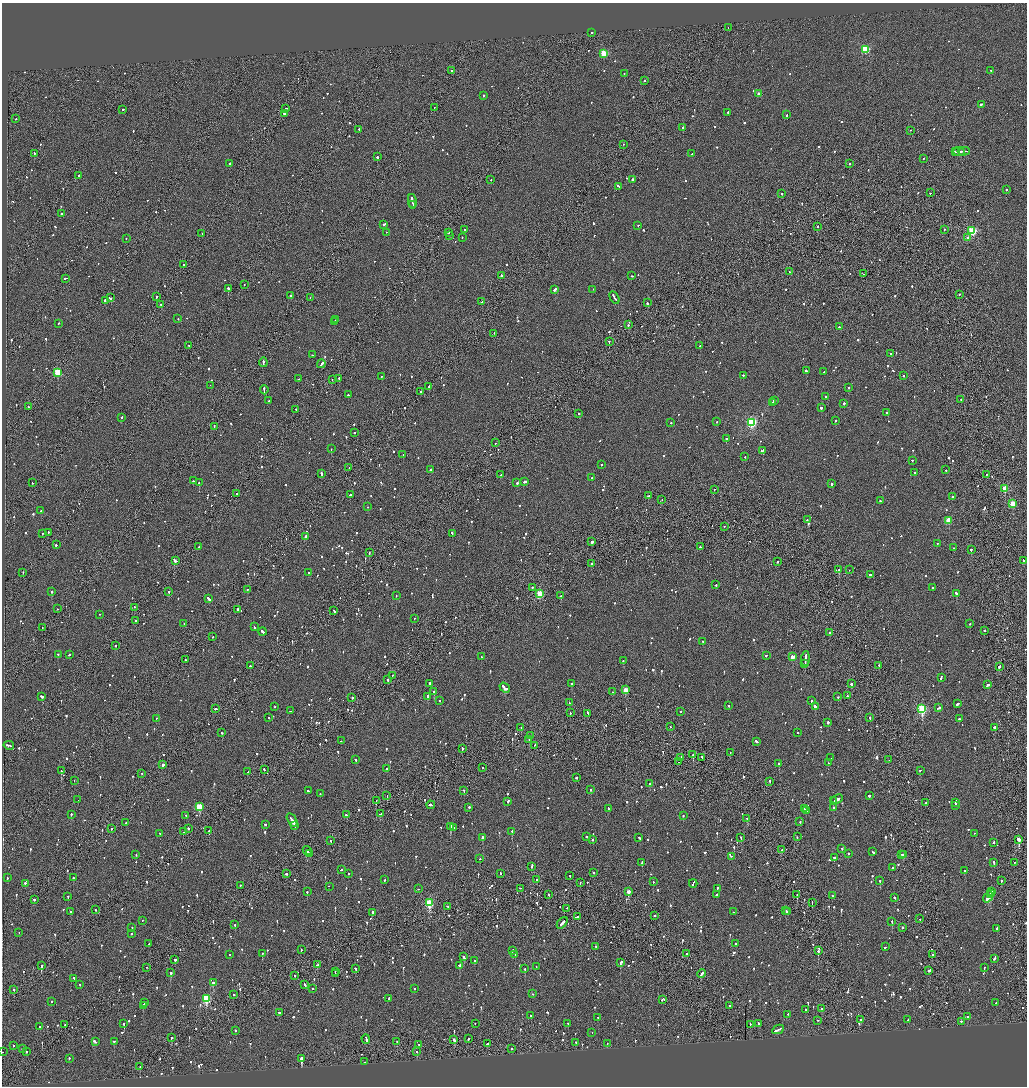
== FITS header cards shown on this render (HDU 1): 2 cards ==
NAXIS1  =                 2050
NAXIS2  =                 2168

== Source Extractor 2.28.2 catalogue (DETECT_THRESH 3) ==
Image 2050 x 2168 px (HDU 1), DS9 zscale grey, zoomed out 1/2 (1 PNG px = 2 x 2 image px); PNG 1029 x 1088 px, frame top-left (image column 2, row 2167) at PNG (2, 3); each listed source drawn as its Kron ellipse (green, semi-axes under 4 px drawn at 4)
Background -0.0635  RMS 0.062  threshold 0.187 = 3 sigma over >= 5 px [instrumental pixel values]
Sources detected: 1475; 85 cannot appear on this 1/2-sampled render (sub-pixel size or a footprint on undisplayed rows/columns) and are neither listed nor drawn; of the other 1390, the 500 brightest by FLUX_AUTO listed and drawn (890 fainter detections omitted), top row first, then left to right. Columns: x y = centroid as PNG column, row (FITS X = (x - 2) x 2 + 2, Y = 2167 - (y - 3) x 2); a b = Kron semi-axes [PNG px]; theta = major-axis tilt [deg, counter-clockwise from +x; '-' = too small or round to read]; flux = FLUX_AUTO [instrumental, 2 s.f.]
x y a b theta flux
728 28 2 1 - 150
592 33 2 2 - 63
865 49 3 3 - 760
604 54 3 3 - 570
990 70 2 2 - 59
452 71 2 2 - 260
624 73 2 2 - 54
644 81 2 2 - 61
759 94 2 2 - 100
483 96 2 2 - 76
982 104 4 2 - 540
434 107 2 1 - 89
286 108 2 2 - 460
123 109 2 2 - 94
728 112 2 2 - 85
284 113 3 2 - 200
787 115 2 2 - 82
16 119 2 1 - 240
683 128 2 2 - 1200
359 129 2 2 - 130
910 130 2 1 - 110
623 144 2 1 - 67
955 151 2 1 - 120
959 151 6 2 1 400
964 151 6 1 4 250
34 153 2 1 - 350
692 154 2 2 - 71
377 157 2 2 - 160
923 158 2 2 - 75
230 163 2 2 - 170
849 164 2 2 - 99
79 175 2 2 - 120
632 179 2 2 - 140
491 180 2 1 - 120
619 186 3 2 - 120
1006 190 2 1 - 380
930 193 2 2 - 100
781 194 2 2 - 120
412 201 7 2 -79 360
413 204 3 2 - 130
62 214 3 2 - 110
384 224 2 2 - 300
638 225 2 2 - 76
817 226 2 1 - 100
944 229 2 2 - 61
465 230 2 2 - 110
972 231 3 3 - 1100
386 232 2 2 - 72
448 232 2 2 - 1000
202 233 2 2 - 60
450 235 2 2 - 54
462 237 2 2 - 130
126 238 2 2 - 54
968 238 2 2 - 78
183 265 2 1 - 93
789 272 2 1 - 260
863 274 2 2 - 95
501 275 2 2 - 250
632 276 2 2 - 54
66 278 4 2 - 100
244 285 2 1 - 60
228 288 2 1 - 760
555 289 3 2 - 330
593 289 2 2 - 130
959 294 2 2 - 93
290 295 2 2 - 75
157 297 2 2 - 210
614 297 7 2 -60 340
110 298 3 2 - 230
310 298 2 1 - 60
105 300 2 2 - 490
481 302 2 2 - 64
647 303 2 1 - 200
161 304 2 2 - 140
178 318 2 2 - 58
336 320 2 1 - 130
335 322 2 2 - 270
58 323 2 2 - 65
628 325 2 2 - 92
839 327 2 2 - 160
494 333 2 2 - 55
609 341 2 1 - 210
700 345 2 2 - 240
188 346 3 1 - 360
891 354 2 2 - 230
312 355 2 2 - 57
263 362 5 2 - 180
321 364 4 2 - 190
806 371 3 2 - 110
58 372 3 3 - 630
823 372 2 2 - 62
743 375 2 2 - 68
903 375 2 2 - 140
381 377 2 2 - 63
339 378 2 2 - 190
298 379 2 2 - 67
332 380 2 2 - 55
210 385 2 2 - 70
429 387 2 2 - 250
848 388 2 2 - 150
264 390 4 2 - 150
421 391 2 2 - 63
348 395 2 2 - 130
825 396 2 2 - 71
774 400 2 2 - 270
961 400 2 1 - 57
269 401 2 2 - 150
773 402 2 2 - 130
844 403 2 2 - 120
28 407 2 1 - 65
821 408 2 2 - 160
296 410 2 1 - 64
579 413 2 2 - 94
887 413 2 2 - 69
122 417 2 2 - 120
835 420 2 2 - 65
716 422 2 2 - 56
751 422 4 3 - 1700
671 423 2 2 - 56
214 426 2 2 - 87
355 433 2 2 - 62
726 439 2 2 - 68
495 443 2 1 - 54
331 449 2 2 - 100
763 450 3 2 - 160
403 455 2 2 - 64
745 457 2 2 - 63
912 460 2 2 - 110
601 465 2 2 - 65
349 467 2 1 - 84
431 469 2 2 - 57
946 470 2 2 - 68
321 473 3 2 - 160
914 473 2 2 - 61
986 474 2 2 - 61
501 475 2 2 - 54
592 477 2 2 - 57
193 481 2 2 - 110
525 482 3 2 - 440
32 483 2 1 - 57
199 483 2 2 - 200
517 483 2 2 - 230
832 484 2 2 - 320
1005 488 3 3 - 390
714 489 2 1 - 67
237 494 2 2 - 180
350 495 2 2 - 91
649 495 3 2 - 110
952 497 2 2 - 200
662 500 2 1 - 110
880 501 2 2 - 94
1013 503 3 3 - 310
368 507 2 2 - 55
41 511 2 2 - 230
807 520 2 2 - 90
948 520 3 3 - 360
724 526 2 2 - 55
48 532 3 1 - 460
43 533 2 1 - 80
452 534 3 2 - 210
306 536 2 2 - 200
592 542 2 2 - 510
937 543 2 2 - 54
56 545 2 1 - 280
199 547 3 2 - 60
700 547 2 2 - 270
953 548 2 2 - 63
971 549 2 2 - 420
369 553 3 1 - 150
175 560 4 2 - 370
1023 560 3 2 - 180
778 562 3 2 - 94
592 563 2 1 - 690
839 570 2 2 - 350
849 570 2 1 - 83
23 572 2 2 - 72
309 572 2 2 - 57
870 574 2 2 - 110
716 585 2 2 - 79
532 587 2 2 - 90
932 588 2 2 - 170
248 589 2 1 - 57
52 591 2 2 - 170
169 591 2 2 - 130
540 594 3 3 - 570
956 594 4 2 - 220
396 595 2 2 - 200
561 596 2 2 - 160
209 599 4 2 - 240
134 607 2 1 - 86
57 609 2 2 - 110
238 609 3 2 - 140
334 611 3 2 - 200
100 614 2 2 - 56
415 618 2 2 - 57
136 620 2 2 - 55
184 624 2 2 - 73
970 624 2 2 - 76
254 627 2 2 - 60
42 628 2 1 - 82
984 630 2 2 - 150
263 631 4 2 - 170
829 632 2 2 - 120
212 637 2 1 - 90
703 641 2 1 - 120
116 645 2 2 - 150
58 654 2 2 - 70
69 655 2 2 - 74
766 655 2 2 - 160
481 657 2 2 - 81
793 657 3 2 - 200
805 659 7 2 86 250
185 660 2 1 - 320
623 661 2 2 - 75
805 664 3 1 - 170
879 665 2 2 - 55
250 666 2 2 - 190
999 666 3 2 - 200
392 675 2 2 - 57
941 677 4 2 - 170
388 680 2 2 - 120
430 683 2 2 - 390
572 684 2 2 - 260
851 684 2 2 - 310
987 684 3 2 - 220
505 688 6 2 -37 500
625 690 3 2 - 210
434 691 2 2 - 220
612 692 2 2 - 120
42 696 3 2 - 180
427 696 3 2 - 340
847 696 2 2 - 160
352 697 2 2 - 130
838 697 2 2 - 63
440 700 2 2 - 69
811 700 2 2 - 260
569 703 2 2 - 65
958 704 4 2 - 130
729 706 2 1 - 170
815 706 3 2 - 360
275 707 2 2 - 68
938 708 4 2 - 100
216 709 3 2 - 180
922 709 4 3 - 1200
290 711 2 1 - 69
680 712 3 2 - 120
570 713 2 2 - 100
588 713 4 2 - 96
268 717 2 2 - 76
870 717 2 2 - 110
156 718 2 2 - 74
959 719 2 2 - 88
828 722 2 2 - 290
521 727 2 2 - 57
670 727 2 1 - 60
995 727 3 2 - 390
798 732 2 2 - 64
222 733 2 2 - 73
530 736 2 1 - 73
529 739 2 2 - 130
341 741 2 2 - 130
756 741 3 2 - 220
9 745 5 2 - 220
535 745 2 1 - 66
462 748 2 2 - 140
730 752 2 1 - 160
693 755 2 1 - 240
702 757 3 2 - 62
681 758 3 1 - 150
830 758 2 2 - 160
356 760 2 2 - 59
889 760 2 1 - 110
679 762 2 2 - 89
779 763 2 2 - 220
828 763 2 2 - 61
162 765 2 2 - 2200
387 768 2 2 - 290
482 768 2 1 - 54
264 770 2 1 - 140
920 770 2 2 - 60
61 771 2 2 - 62
248 772 2 2 - 57
142 774 2 1 - 58
576 777 2 2 - 410
74 780 2 1 - 160
770 781 2 2 - 60
650 784 2 2 - 110
590 789 2 2 - 94
464 790 2 2 - 57
308 791 3 2 - 76
320 794 3 2 - 58
387 795 2 1 - 140
869 796 2 2 - 400
837 799 6 2 24 310
78 800 2 2 - 74
376 800 2 1 - 93
508 801 3 2 - 150
833 801 2 1 - 78
956 802 4 2 - 200
925 803 3 2 - 76
431 805 4 2 - 260
956 805 3 2 - 130
199 806 3 3 - 420
469 807 2 2 - 160
834 807 2 2 - 69
609 808 4 2 - 110
804 809 2 1 - 100
806 811 3 2 - 220
71 814 2 2 - 69
380 814 3 2 - 300
186 815 2 2 - 120
346 815 3 2 - 110
683 816 2 2 - 73
747 818 2 2 - 69
292 820 7 2 -58 420
800 822 2 2 - 75
126 823 3 2 - 130
265 824 2 2 - 70
295 826 3 2 - 130
450 826 2 2 - 540
454 827 2 2 - 87
188 828 2 2 - 69
111 829 2 1 - 70
209 831 2 2 - 160
512 831 2 2 - 190
184 832 2 2 - 54
160 833 2 2 - 56
974 833 2 2 - 88
586 836 2 2 - 120
639 837 2 2 - 270
741 837 3 1 - 130
797 837 2 1 - 64
482 838 3 2 - 530
1019 839 3 2 - 1300
592 840 2 2 - 130
330 841 2 1 - 86
994 842 2 2 - 110
842 848 2 2 - 74
307 850 5 2 - 240
782 850 2 2 - 87
873 852 3 2 - 88
848 853 2 2 - 79
136 854 2 2 - 73
309 854 4 2 - 160
902 854 3 2 - 110
904 855 3 2 - 93
732 856 2 1 - 110
834 857 2 2 - 260
480 859 2 1 - 100
642 862 3 2 - 68
994 862 3 2 - 110
1014 862 2 1 - 59
532 867 2 2 - 73
893 867 2 2 - 150
341 870 2 2 - 89
965 871 2 2 - 94
594 872 2 2 - 130
348 873 2 2 - 57
501 873 2 2 - 93
286 874 2 2 - 70
570 876 2 2 - 66
7 878 2 2 - 65
73 878 2 2 - 330
384 880 2 2 - 210
536 880 2 2 - 60
880 880 2 2 - 110
1001 880 2 2 - 160
653 882 2 1 - 210
25 883 2 2 - 210
580 883 2 1 - 74
693 883 4 2 - 190
240 885 2 2 - 76
329 886 2 1 - 77
520 888 2 2 - 82
717 888 2 2 - 92
418 889 2 2 - 67
992 891 3 1 - 350
307 892 2 2 - 330
628 892 2 2 - 120
549 894 2 2 - 67
797 894 2 1 - 81
990 894 3 2 - 390
716 895 2 2 - 500
832 895 2 2 - 58
68 896 2 2 - 62
988 897 6 2 53 820
895 898 3 2 - 69
34 899 2 2 - 220
812 902 2 1 - 62
429 903 3 3 - 920
448 906 2 1 - 69
567 908 2 2 - 70
95 910 2 2 - 140
70 911 2 2 - 160
786 911 2 1 - 58
372 912 4 2 - 180
734 912 2 2 - 84
787 912 2 2 - 99
655 915 2 2 - 120
578 917 2 2 - 66
920 919 2 2 - 70
142 920 2 2 - 120
892 921 2 2 - 79
562 923 6 2 49 530
235 925 2 2 - 100
903 927 2 2 - 170
132 928 2 2 - 72
997 928 3 2 - 130
19 932 2 1 - 62
132 934 2 2 - 100
149 944 2 2 - 66
736 944 2 2 - 300
596 946 2 2 - 71
885 947 2 2 - 210
301 950 2 2 - 60
512 950 3 2 - 150
818 951 2 1 - 210
262 953 2 1 - 120
230 954 2 2 - 240
515 954 2 2 - 320
687 954 2 2 - 64
932 954 2 1 - 100
464 957 2 2 - 170
994 959 2 2 - 78
175 960 2 2 - 440
475 961 2 2 - 140
620 962 4 2 - 200
41 965 2 2 - 220
317 965 3 2 - 160
460 965 2 2 - 980
536 966 2 2 - 74
146 967 2 1 - 62
356 968 2 2 - 82
984 968 2 2 - 67
525 969 2 2 - 93
929 970 3 2 - 110
335 971 2 2 - 86
170 973 2 2 - 210
335 974 3 2 - 160
701 974 4 2 - 140
295 975 2 1 - 63
74 978 2 2 - 77
213 983 4 2 - 220
80 984 2 2 - 56
305 984 4 2 - 130
313 988 2 2 - 58
14 989 2 2 - 130
414 989 2 2 - 56
233 994 2 2 - 91
533 994 2 2 - 64
206 998 3 3 - 840
389 998 3 2 - 130
662 999 3 2 - 120
51 1001 2 2 - 80
145 1002 2 2 - 67
996 1003 2 2 - 190
143 1005 3 2 - 200
730 1005 2 2 - 120
806 1009 2 2 - 120
822 1009 2 2 - 76
279 1012 2 2 - 130
788 1014 2 2 - 74
531 1015 2 2 - 54
598 1017 2 2 - 65
967 1017 3 2 - 100
818 1020 2 1 - 120
860 1020 2 2 - 350
908 1020 2 2 - 54
961 1022 2 2 - 90
124 1023 2 2 - 210
475 1023 2 1 - 56
568 1023 2 2 - 67
758 1023 3 2 - 70
750 1024 2 2 - 62
65 1025 2 2 - 57
40 1026 2 2 - 59
778 1029 6 2 25 340
235 1031 2 2 - 270
592 1033 2 2 - 54
171 1038 2 2 - 100
366 1039 5 2 - 190
454 1039 3 2 - 160
468 1039 2 2 - 63
95 1041 3 2 - 160
114 1041 2 2 - 110
397 1042 2 2 - 68
576 1042 2 2 - 92
487 1043 3 2 - 120
419 1044 2 2 - 68
607 1044 2 2 - 64
13 1045 2 2 - 61
512 1048 2 1 - 110
22 1049 2 2 - 84
2 1052 2 1 - 64
27 1052 2 2 - 71
417 1052 2 2 - 64
69 1058 2 2 - 97
301 1058 2 2 - 3400
364 1062 2 1 - 59
140 1066 2 1 - 55
At the frame edge (FLAGS 8, measured only in part): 1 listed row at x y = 2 1052
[890 fainter detections neither listed nor drawn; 85 sub-pixel or undisplayed-footprint detections neither listed nor drawn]